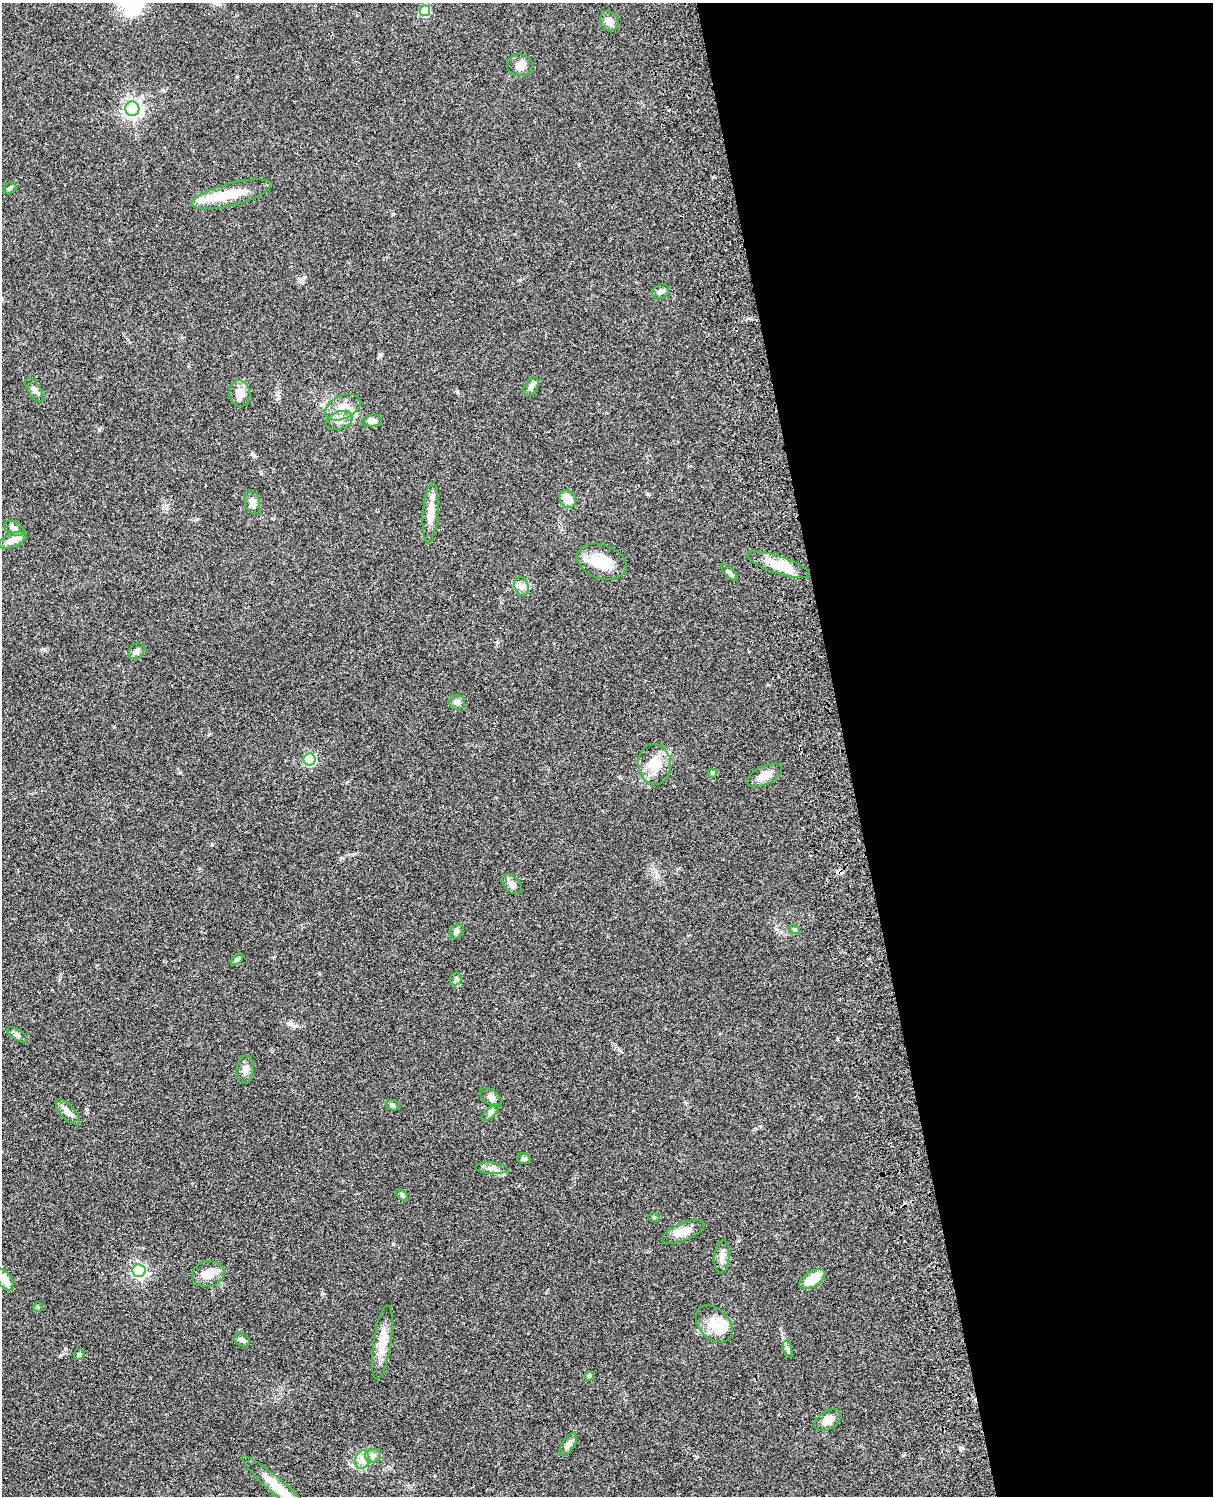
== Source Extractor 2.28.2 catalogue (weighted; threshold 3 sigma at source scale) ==
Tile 8 of 4 x 3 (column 4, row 2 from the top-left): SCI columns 3756-4966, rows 1773-3266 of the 5084 x 4925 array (HDU 1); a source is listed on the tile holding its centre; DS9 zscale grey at full resolution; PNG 1215 x 1498 px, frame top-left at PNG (2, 3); each listed source drawn as its Kron ellipse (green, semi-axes under 4 px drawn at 4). Shown black and unused: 30% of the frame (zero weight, under 3 of 4 exposures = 6% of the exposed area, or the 3 px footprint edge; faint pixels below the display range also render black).
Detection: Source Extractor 2.28.2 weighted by HDU 2 'WHT'; one run over the whole footprint, this tile lists its part. Background 0.0756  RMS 0.0058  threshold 0.0261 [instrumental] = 3 sigma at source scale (4.5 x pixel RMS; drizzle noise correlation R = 1.50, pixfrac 1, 0.05/0.05 arcsec/px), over >= 5 px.
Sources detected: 66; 1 inside a brighter object's white glare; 1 cosmic-ray / hot-pixel residue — neither listed nor drawn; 3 inside a brighter listed object's ellipse — not listed separately; the other 61 listed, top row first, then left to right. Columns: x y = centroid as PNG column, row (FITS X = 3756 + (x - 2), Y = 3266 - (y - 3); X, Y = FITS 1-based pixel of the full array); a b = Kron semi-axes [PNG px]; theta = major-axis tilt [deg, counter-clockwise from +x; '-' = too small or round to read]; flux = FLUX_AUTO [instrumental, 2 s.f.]
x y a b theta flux
425 11 5 5 - 23
609 21 10 8 -59 4
520 65 13 11 -8 4.4
132 109 7 7 - 230
10 188 7 5 24 0.95
231 194 41 11 15 14
661 292 9 6 23 2.1
531 386 10 6 58 1.9
34 390 13 6 -56 2.1
240 393 13 10 -82 5.3
343 407 19 11 26 6.9
339 421 14 9 19 3.9
372 421 10 6 8 3
568 499 9 8 - 6.6
252 502 12 7 -75 3.3
430 513 30 7 86 7.9
14 528 11 6 -23 2.5
13 540 14 7 22 5.1
602 562 25 17 -19 14
778 565 33 8 -18 16
730 573 10 4 -45 1.5
522 587 9 7 -73 2.5
137 651 9 7 46 2.3
457 702 8 7 - 2.6
309 759 6 6 - 44
655 764 20 16 -84 11
712 773 5 5 - 0.67
765 775 19 9 26 6
512 884 11 8 -44 2.5
794 929 6 4 -17 0.76
457 931 8 6 55 2
237 960 7 4 40 1.7
456 979 6 5 - 1.4
17 1035 11 5 -33 1.7
245 1069 14 8 83 3
491 1097 12 7 -36 2.4
393 1105 7 5 -21 1
68 1112 16 7 -47 3.4
490 1113 11 5 46 1.6
524 1158 7 5 -14 1.4
492 1168 17 5 -4 2.9
402 1195 7 4 -45 0.95
654 1218 6 3 -20 0.57
683 1232 23 8 22 6.8
722 1257 17 7 85 3.6
139 1271 6 6 - 110
208 1274 16 12 12 6.8
812 1279 15 7 32 15
5 1280 13 6 -54 6.8
38 1307 4 4 - 0.61
714 1324 21 14 -45 10
242 1340 8 6 -32 1.7
382 1343 37 9 81 9.1
788 1349 9 3 -77 1.2
79 1354 5 5 - 1.1
589 1376 5 4 - 2.2
828 1420 15 9 31 4.8
568 1444 13 6 57 2.4
373 1456 8 6 15 2.3
362 1460 9 7 75 3.1
279 1489 48 8 -41 17
Overlapping masked pixels (flux is a lower limit): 1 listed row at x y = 778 565
Isophote crosses this tile's border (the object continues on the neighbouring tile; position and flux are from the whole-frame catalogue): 2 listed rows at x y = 5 1280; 279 1489
Unlisted compact peaks at least as high as the median listed source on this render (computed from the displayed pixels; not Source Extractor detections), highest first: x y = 393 1244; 458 392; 393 214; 254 455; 497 642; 293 1026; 99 429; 341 858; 903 1455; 305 277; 837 1039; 619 1050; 163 90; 61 1355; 278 398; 960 1448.